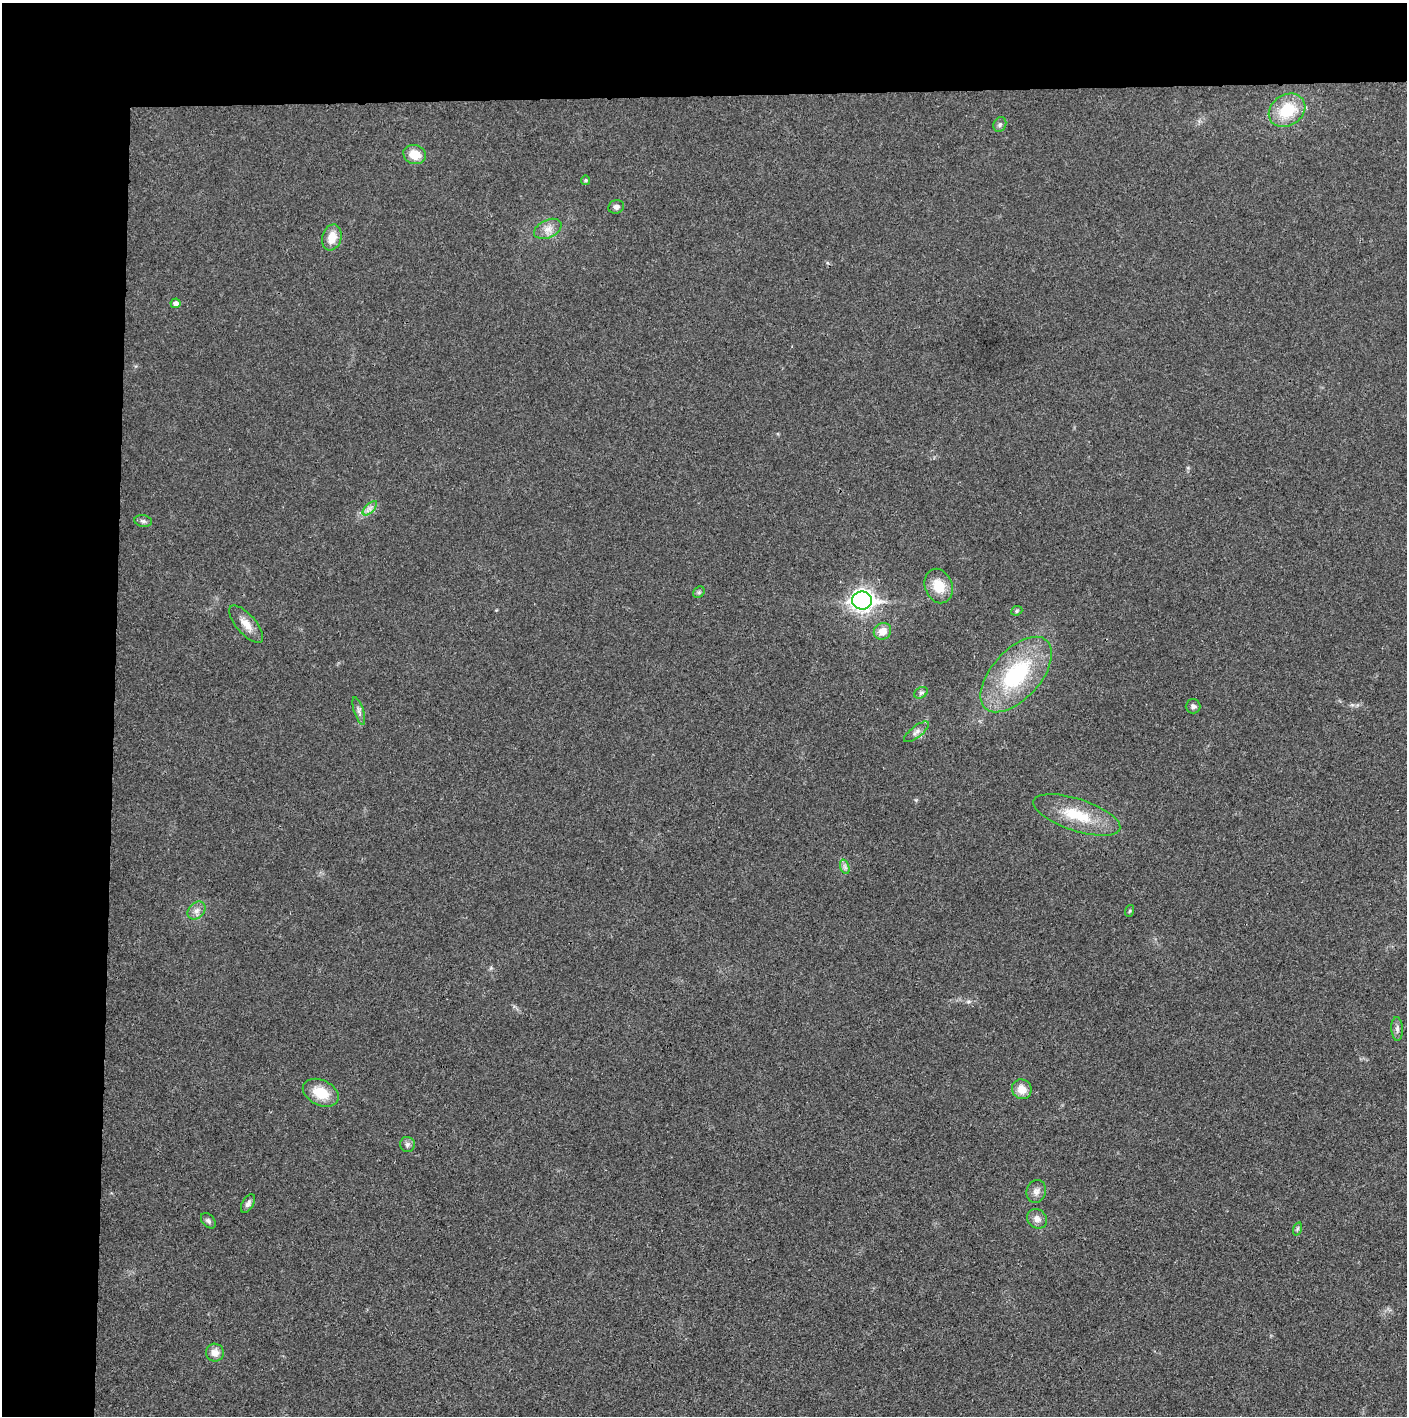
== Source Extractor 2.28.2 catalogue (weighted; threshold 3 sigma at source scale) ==
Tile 1 of 3 x 3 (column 1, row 1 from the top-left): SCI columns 5-1409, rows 2830-4243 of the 4221 x 4243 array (HDU 1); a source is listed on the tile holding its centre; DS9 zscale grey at full resolution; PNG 1409 x 1418 px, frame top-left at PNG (2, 3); each listed source drawn as its Kron ellipse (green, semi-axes under 4 px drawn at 4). Shown black and unused: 14% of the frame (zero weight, under 3 of 4 exposures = <1% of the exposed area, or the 3 px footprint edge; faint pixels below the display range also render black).
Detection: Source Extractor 2.28.2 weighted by HDU 2 'WHT'; one run over the whole footprint, this tile lists its part. Background 0.0189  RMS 0.005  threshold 0.0225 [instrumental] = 3 sigma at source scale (4.5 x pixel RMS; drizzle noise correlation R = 1.50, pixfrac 1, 0.05/0.05 arcsec/px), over >= 5 px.
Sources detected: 35; all 35 listed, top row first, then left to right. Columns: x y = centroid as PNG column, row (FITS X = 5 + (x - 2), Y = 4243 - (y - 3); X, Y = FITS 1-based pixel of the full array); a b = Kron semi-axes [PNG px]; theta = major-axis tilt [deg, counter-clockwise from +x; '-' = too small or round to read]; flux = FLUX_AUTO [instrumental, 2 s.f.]
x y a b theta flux
1287 110 19 15 33 18
1000 124 8 6 60 1.2
415 154 11 9 -20 7.7
586 180 4 4 - 0.82
616 207 8 6 20 1.7
548 229 14 9 25 4
332 237 13 9 75 7
176 303 5 5 - 2.4
370 508 9 4 45 1.8
143 521 9 5 -9 1.3
939 586 18 13 -68 10
699 592 6 5 - 0.86
862 601 10 9 - 280
1017 611 6 4 23 0.77
246 624 23 9 -49 5.6
882 631 9 8 - 5.4
1016 674 46 24 48 48
921 693 7 5 29 1.1
1193 706 7 7 - 1.4
359 711 14 4 -72 1.8
916 732 15 5 38 2.3
1077 815 45 16 -18 20
845 867 7 4 -72 1.2
197 911 10 7 45 2.5
1129 911 6 4 70 0.61
1397 1029 12 5 -87 1.8
1022 1089 10 9 - 5.9
321 1093 19 12 -26 12
407 1145 7 7 - 1.6
1036 1191 11 9 75 2.7
248 1203 10 5 61 1.7
1037 1219 10 9 - 3
208 1221 9 6 -49 1.3
1297 1229 7 4 71 0.87
215 1353 9 8 - 3.9